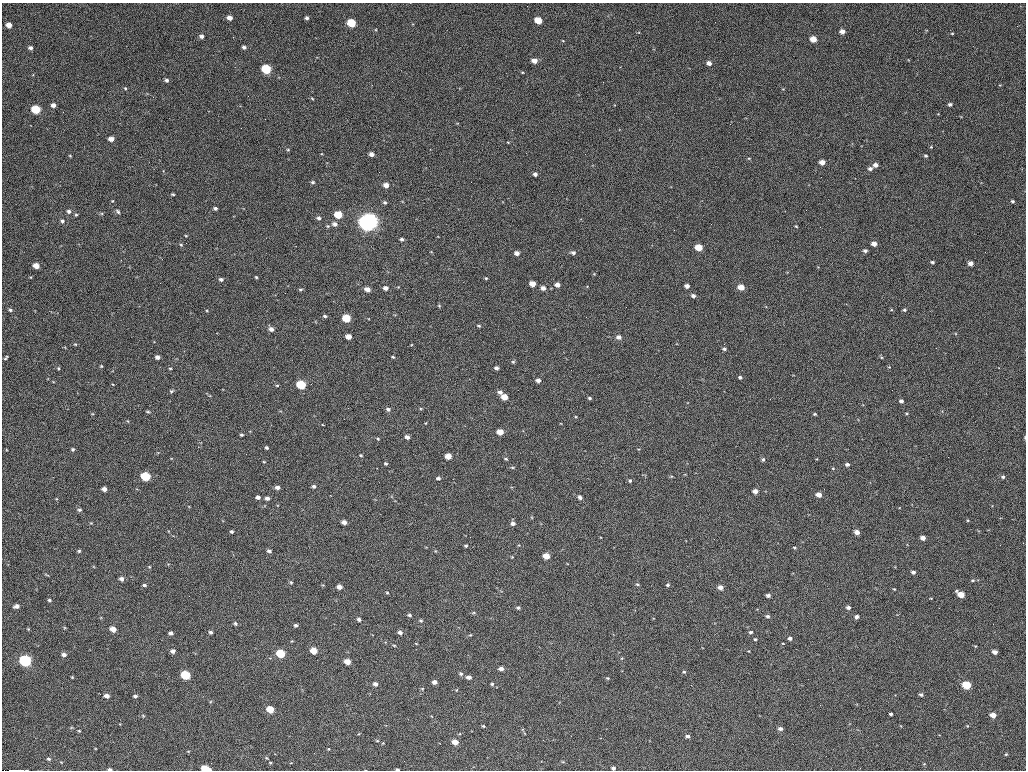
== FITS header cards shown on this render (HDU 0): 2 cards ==
NAXIS1  =                 1024
NAXIS2  =                  768

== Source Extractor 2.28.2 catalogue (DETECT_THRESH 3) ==
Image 1024 x 768 px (HDU 0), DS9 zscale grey, 1 PNG px = 1 image px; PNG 1028 x 772 px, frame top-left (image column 1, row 768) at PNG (2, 3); no overlay
Background 6140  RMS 110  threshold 337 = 3 sigma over >= 5 px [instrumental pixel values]
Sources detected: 235; all 235 listed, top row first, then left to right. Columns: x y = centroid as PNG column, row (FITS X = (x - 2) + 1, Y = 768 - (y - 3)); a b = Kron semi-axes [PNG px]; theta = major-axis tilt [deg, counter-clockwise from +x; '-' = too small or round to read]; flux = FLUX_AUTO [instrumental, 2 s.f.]
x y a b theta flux
230 18 5 4 - 4.6e+04
307 18 4 3 - 1.6e+04
538 20 5 5 - 1.3e+05
715 22 2 2 - 3.5e+03
351 23 5 5 - 2.9e+05
9 25 5 4 - 5.9e+04
842 31 5 4 - 4.1e+04
952 33 4 3 - 6.5e+03
202 36 5 4 - 2.3e+04
813 39 5 4 - 9.6e+04
244 47 5 4 - 1.7e+04
30 48 5 4 - 2.0e+04
534 61 5 4 - 5.4e+04
709 63 5 5 - 3.4e+04
266 69 6 5 - 4.8e+05
522 72 4 3 - 6.3e+03
166 80 5 4 - 1.7e+04
125 88 4 3 - 7.2e+03
783 89 4 4 - 6.0e+03
153 97 3 2 - 6.6e+03
312 98 5 3 - 7.0e+03
950 104 4 4 - 1.6e+04
53 105 5 4 - 3.0e+04
36 109 6 5 - 3.0e+05
63 112 2 2 - 4.2e+03
111 139 5 4 - 4.8e+04
931 147 4 4 - 5.4e+03
288 149 5 3 - 7.1e+03
371 154 4 4 - 3.1e+04
70 156 4 2 - 6.0e+03
926 156 4 4 - 1.1e+04
749 158 5 3 - 5.8e+03
822 162 5 4 - 5.2e+04
875 165 5 4 - 3.4e+04
870 169 5 4 - 2.2e+04
535 174 4 4 - 2.1e+04
313 182 5 4 - 1.2e+04
471 182 2 2 - 4.0e+04
386 185 5 4 - 4.8e+04
173 194 3 3 - 9.0e+03
112 201 4 3 - 5.2e+03
1012 201 4 3 - 1.1e+04
385 202 5 4 - 1.3e+04
215 208 4 3 - 1.4e+04
69 211 6 5 - 2.1e+04
118 212 6 4 -51 1.3e+04
76 215 4 3 - 8.2e+03
338 215 5 5 - 2.0e+05
319 218 5 4 - 1.7e+04
62 221 5 5 - 1.4e+04
368 222 11 8 21 3.3e+06
335 224 7 6 - 3.0e+04
796 226 3 3 - 6.7e+03
186 236 4 3 - 5.5e+03
402 239 4 4 - 1.5e+04
874 244 4 4 - 5.0e+04
181 245 5 4 - 8.3e+03
699 248 5 4 - 1.2e+05
865 251 4 4 - 1.7e+04
517 253 5 4 - 3.0e+04
573 253 6 5 - 1.9e+04
162 259 2 2 - 6.1e+03
932 262 4 3 - 1.1e+04
970 263 4 4 - 3.9e+04
36 266 5 4 - 7.5e+04
256 277 3 3 - 7.8e+03
486 278 3 3 - 7.3e+03
221 279 5 4 - 1.8e+04
532 284 5 4 - 7.3e+04
557 285 5 4 - 3.6e+04
687 286 4 4 - 3.0e+04
741 287 5 4 - 8.9e+04
386 288 5 4 - 2.9e+04
543 288 4 4 - 3.3e+04
300 289 5 4 - 9.8e+03
367 289 5 4 - 4.5e+04
693 296 5 4 - 2.2e+04
439 306 4 4 - 7.4e+03
10 310 5 4 - 1.2e+04
904 310 4 4 - 1.1e+04
325 316 5 3 - 1.1e+04
346 318 5 5 - 2.5e+05
479 326 5 3 - 8.3e+03
271 329 6 5 - 2.9e+04
348 336 5 4 - 6.4e+04
619 337 6 5 - 2.8e+04
75 344 5 4 - 7.8e+03
936 348 2 2 - 5.1e+03
724 349 5 4 - 1.4e+04
157 357 4 4 - 2.5e+04
393 357 3 3 - 8.0e+03
6 358 5 3 - 9.9e+03
513 362 5 5 - 9.8e+03
101 366 4 4 - 7.3e+03
889 367 4 4 - 5.7e+03
58 368 4 4 - 8.6e+03
170 368 4 2 - 7.3e+03
496 368 4 3 - 2.1e+04
740 377 4 4 - 1.1e+04
538 380 5 4 - 2.8e+04
277 385 5 3 - 7.8e+03
301 385 6 5 - 3.9e+05
171 391 6 4 16 1.1e+04
500 392 5 5 - 2.5e+04
504 397 5 4 - 8.5e+04
590 398 4 3 - 1.1e+04
901 401 4 4 - 1.7e+04
388 409 5 4 - 1.8e+04
148 412 7 3 -1 8.9e+03
815 414 4 3 - 8.1e+03
500 432 5 4 - 8.9e+04
241 435 3 3 - 1.1e+04
407 437 4 4 - 2.6e+04
378 439 4 4 - 7.3e+03
266 447 4 3 - 1.2e+04
73 449 4 4 - 1.2e+04
361 455 4 3 - 7.5e+03
448 456 5 4 - 7.7e+04
506 459 5 3 - 8.4e+03
763 459 5 4 - 1.5e+04
264 462 4 2 - 5.4e+03
386 464 4 4 - 1.0e+04
847 464 4 4 - 1.9e+04
512 467 5 3 - 7.6e+03
833 468 4 3 - 5.6e+03
145 476 6 5 - 4.4e+05
671 476 5 4 - 7.4e+03
1003 477 5 4 - 1.5e+04
438 478 4 4 - 1.6e+04
630 480 5 4 - 1.1e+04
314 486 4 4 - 1.6e+04
277 487 5 4 - 2.7e+04
104 489 4 4 - 3.5e+04
755 491 4 4 - 4.2e+04
819 495 5 4 - 5.2e+04
258 497 4 3 - 2.3e+04
580 497 5 4 - 2.4e+04
267 498 4 4 - 2.7e+04
79 510 5 5 - 1.3e+04
344 522 5 4 - 3.6e+04
513 523 5 4 - 2.5e+04
231 531 3 3 - 1.2e+04
857 532 5 4 - 3.9e+04
923 538 4 4 - 3.9e+04
714 539 3 2 - 6.1e+03
466 546 4 3 - 9.9e+03
794 548 4 4 - 8.3e+03
79 551 4 4 - 9.5e+03
269 551 5 3 - 1.8e+04
546 556 5 4 - 9.9e+04
512 557 4 4 - 5.1e+03
149 567 4 3 - 5.9e+03
913 572 4 3 - 1.9e+04
46 575 7 2 -21 6.3e+03
121 579 5 4 - 2.5e+04
973 580 6 4 6 1.1e+04
291 582 5 4 - 9.5e+03
637 584 5 3 - 9.9e+03
144 585 4 3 - 1.3e+04
668 585 5 4 - 1.2e+04
339 587 4 4 - 4.3e+04
720 587 5 4 - 4.1e+04
894 589 4 3 - 5.6e+03
387 593 4 3 - 7.7e+03
961 594 6 4 -25 1.2e+05
768 595 4 3 - 2.2e+04
49 600 4 3 - 1.2e+04
16 606 5 4 - 2.9e+04
848 607 5 4 - 2.1e+04
518 608 5 4 - 1.2e+04
409 615 5 4 - 1.4e+04
768 616 5 4 - 1.6e+04
857 617 5 4 - 2.2e+04
359 619 4 4 - 2.1e+04
421 620 5 4 - 9.8e+03
235 623 5 4 - 1.3e+04
993 624 2 2 - 1.9e+04
295 625 4 4 - 1.5e+04
28 629 4 4 - 6.1e+03
113 629 5 4 - 6.9e+04
211 632 4 4 - 1.5e+04
400 632 5 4 - 2.6e+04
751 632 5 4 - 1.2e+04
171 633 4 3 - 2.0e+04
470 635 5 3 - 6.9e+03
790 638 4 4 - 1.9e+04
755 639 4 3 - 8.2e+03
173 651 5 4 - 2.4e+04
314 651 5 4 - 1.4e+05
995 652 4 4 - 3.5e+04
64 654 5 4 - 2.5e+04
280 654 5 5 - 3.1e+05
25 661 6 6 - 9.7e+05
347 661 5 4 - 8.0e+04
501 669 5 4 - 2.9e+04
684 672 4 4 - 9.3e+03
461 674 5 5 - 1.5e+04
185 675 6 5 - 4.6e+05
72 677 4 3 - 6.4e+03
469 677 5 4 - 2.9e+04
607 678 4 4 - 7.7e+03
434 682 4 4 - 3.0e+04
375 684 5 4 - 2.6e+04
492 684 4 3 - 1.1e+04
966 685 5 5 - 2.8e+05
422 689 4 4 - 7.3e+03
456 690 4 4 - 6.2e+03
921 695 4 4 - 1.5e+04
107 696 5 4 - 3.9e+04
135 696 5 3 - 1.4e+04
820 705 2 2 - 1.3e+04
270 709 5 4 - 1.6e+05
891 714 3 3 - 1.3e+04
993 715 5 4 - 5.7e+04
143 716 4 4 - 7.1e+03
483 726 3 3 - 8.1e+03
780 729 5 4 - 2.2e+04
79 731 4 3 - 6.6e+03
571 736 2 2 - 2.3e+04
687 736 5 4 - 1.7e+04
377 741 5 3 - 6.8e+03
455 742 5 4 - 6.7e+04
328 749 3 3 - 6.0e+03
314 753 3 2 - 1.2e+04
1006 754 4 4 - 7.4e+03
49 759 5 4 - 1.1e+04
270 763 5 3 - 6.6e+03
205 768 6 4 -9 1.8e+05
613 768 4 4 - 1.8e+04
860 768 2 2 - 3.1e+04
109 769 5 3 - 1.8e+04
397 769 4 2 - 1.3e+04
11 770 5 2 - 1.3e+05
16 770 3 2 - 1.1e+05
21 770 6 2 0 2.0e+05
At the frame edge (FLAGS 8, measured only in part): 7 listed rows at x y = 205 768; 613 768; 109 769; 397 769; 11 770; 16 770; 21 770

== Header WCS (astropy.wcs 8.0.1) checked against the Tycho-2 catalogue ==
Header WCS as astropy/WCSLIB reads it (CRVAL/CRPIX/CD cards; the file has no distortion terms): RA---TAN/DEC--TAN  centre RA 21:07:58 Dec +40:51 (316.99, +40.84 deg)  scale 1.26 arcsec/px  FOV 21.5' x 16.1'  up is -11 deg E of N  parity normal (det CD < 0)
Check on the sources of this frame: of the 60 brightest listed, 8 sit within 1.5 arcsec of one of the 17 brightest Tycho-2 stars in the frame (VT <= 12.55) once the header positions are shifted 0.39 arcsec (0.33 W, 0.20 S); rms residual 0.50 arcsec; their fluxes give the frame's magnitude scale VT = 25.79 - 2.5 log10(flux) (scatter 0.10 mag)
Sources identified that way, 8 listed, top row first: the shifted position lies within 1.5 arcsec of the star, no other Tycho-2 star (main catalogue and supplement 1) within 3.0 arcsec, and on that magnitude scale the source's flux lands within +1.5 / -3 mag of the star's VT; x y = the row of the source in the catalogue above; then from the Tycho-2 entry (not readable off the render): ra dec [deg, ICRS J2000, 3 dp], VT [Tycho-2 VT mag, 2 dp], TYC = Tycho-2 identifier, HIP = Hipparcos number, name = IAU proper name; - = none
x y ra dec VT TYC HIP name
266 69 317.075 +40.969 11.54 3172-525-1 - -
346 318 317.060 +40.878 12.22 3172-1709-1 - -
301 385 317.086 +40.858 11.62 3172-677-1 - -
145 476 317.165 +40.837 11.98 3172-2234-1 - -
280 654 317.119 +40.767 12.02 3172-2230-1 - -
25 661 317.235 +40.781 10.94 3172-619-1 - -
185 675 317.164 +40.766 11.67 3172-1423-1 - -
966 685 316.811 +40.711 12.55 3172-471-1 - -